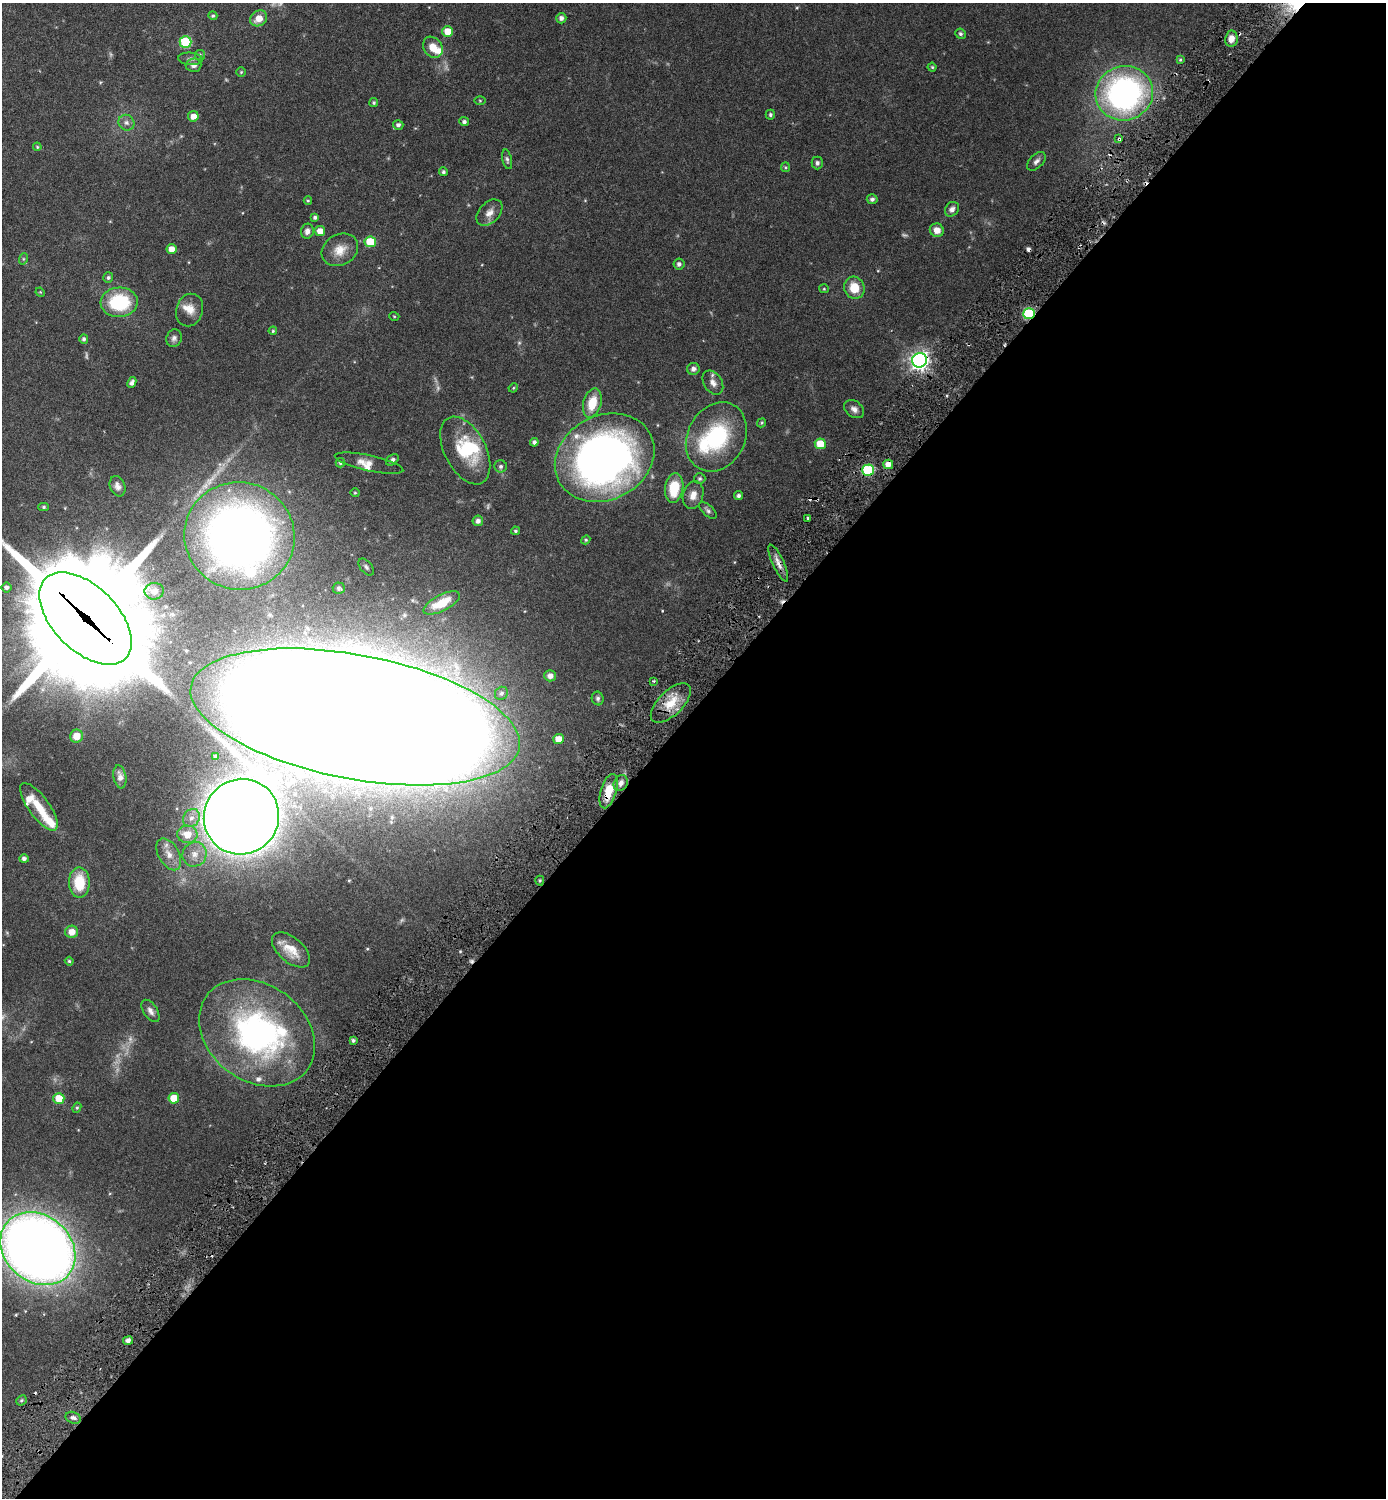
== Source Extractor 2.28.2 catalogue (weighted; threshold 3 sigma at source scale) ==
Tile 12 of 4 x 4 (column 4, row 3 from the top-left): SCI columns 4478-5861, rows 1525-3020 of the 6046 x 6043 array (HDU 1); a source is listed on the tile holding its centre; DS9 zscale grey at full resolution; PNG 1388 x 1500 px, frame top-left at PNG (2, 3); each listed source drawn as its Kron ellipse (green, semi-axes under 4 px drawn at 4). Shown black and unused: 53% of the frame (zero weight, under 3 of 6 exposures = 1% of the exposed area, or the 3 px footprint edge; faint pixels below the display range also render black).
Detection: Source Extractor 2.28.2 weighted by HDU 2 'WHT'; one run over the whole footprint, this tile lists its part. Background 0.0806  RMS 0.0037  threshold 0.015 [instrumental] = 3 sigma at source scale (4.09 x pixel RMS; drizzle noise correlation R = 1.36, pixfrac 0.8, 0.05/0.05 arcsec/px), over >= 5 px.
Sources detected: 148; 7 too faint to see at this stretch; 3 inside a brighter object's white glare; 2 cosmic-ray / hot-pixel residue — neither listed nor drawn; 10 inside a brighter listed object's ellipse — not listed separately; the other 126 listed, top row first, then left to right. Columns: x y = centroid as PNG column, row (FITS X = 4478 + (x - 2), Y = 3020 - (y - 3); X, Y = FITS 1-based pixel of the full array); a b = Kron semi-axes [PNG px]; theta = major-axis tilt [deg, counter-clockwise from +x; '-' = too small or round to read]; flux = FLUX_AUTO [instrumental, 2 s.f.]
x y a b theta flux
213 16 5 4 - 0.49
259 18 9 7 34 3.4
561 18 5 5 - 1.1
448 31 5 5 - 4.9
960 34 5 5 - 0.66
1231 39 8 6 81 2.4
185 42 6 6 - 18
433 47 11 9 -57 4.2
200 55 5 5 - 0.44
190 59 12 6 -5 0.99
1180 60 4 3 - 0.39
194 65 8 6 2 1.3
932 67 4 4 - 0.38
241 72 5 4 - 0.35
1124 93 29 27 18 86
480 100 5 3 - 0.3
374 103 4 4 - 0.47
770 115 5 4 - 0.49
193 116 5 5 - 2.5
464 122 5 4 - 0.86
126 123 8 7 - 1.2
398 125 5 5 - 0.82
1119 139 4 3 - 0.49
37 147 4 3 - 0.34
507 159 10 5 -77 0.71
1036 161 11 6 45 1.2
817 163 6 5 - 0.77
785 167 5 4 - 0.39
443 172 4 4 - 0.58
872 199 5 5 - 0.8
308 201 4 4 - 0.37
952 209 8 6 50 1.3
489 213 15 10 46 2.4
315 217 4 4 - 0.77
937 230 7 6 - 2.6
307 231 7 6 - 1.4
320 231 5 5 - 2.9
370 242 5 5 - 9.5
171 249 5 5 - 2.7
340 250 19 15 30 4.4
23 259 6 4 72 0.36
679 264 5 5 - 0.96
108 278 5 5 - 0.65
854 288 11 10 - 6.1
824 289 5 4 - 0.32
40 292 5 4 - 0.28
119 302 18 15 3 20
190 310 16 13 70 3.3
1029 314 6 5 - 23
394 316 5 3 - 0.26
273 331 4 3 - 0.34
174 338 9 7 67 1.1
84 339 5 4 - 0.68
919 360 7 7 - 150
693 369 6 6 - 1.3
132 382 6 4 63 0.97
713 383 13 9 -58 2
513 388 5 4 - 0.3
592 403 15 9 74 6.4
854 409 11 8 -36 1.5
762 423 5 4 - 0.38
716 437 36 29 62 26
534 442 4 4 - 0.85
820 444 5 5 - 6.5
465 450 37 20 -63 15
605 458 51 42 27 170
392 460 7 5 38 0.81
340 463 5 4 - 0.52
369 463 35 7 -12 3
888 464 5 4 - 3
501 466 6 6 - 0.75
868 470 6 5 - 22
700 479 6 5 - 0.53
117 486 10 7 -69 1.5
674 488 15 9 82 8.9
355 493 4 4 - 0.31
693 495 14 10 73 2.7
738 496 4 4 - 0.73
44 507 5 4 - 0.44
708 510 11 5 -42 0.83
808 518 3 3 - 0.83
478 521 5 5 - 1.1
515 531 4 3 - 0.42
239 536 55 53 -20 230
586 540 4 4 - 0.35
778 563 20 6 -65 2.1
366 567 10 5 -49 0.92
6 587 5 5 - 0.92
339 588 6 6 - 0.64
154 591 9 8 - 2
442 603 20 8 27 6.8
85 618 57 32 -45 13000
550 676 6 5 - 1.6
653 681 3 2 - 0.4
501 693 7 6 - 0.86
598 698 7 6 - 0.75
671 703 25 12 44 6.7
355 717 167 62 -11 3700
76 736 6 6 - 3.8
558 739 5 5 - 3.5
215 756 3 3 - 0.37
120 777 12 6 -80 1.6
621 783 8 6 59 1.5
609 791 18 8 74 6.9
39 807 28 10 -54 5.9
241 817 38 37 - 810
191 818 9 8 - 1.9
187 834 10 9 - 4.6
169 854 17 10 -60 3.4
194 854 12 12 - 3.4
24 859 5 4 - 0.93
540 881 5 4 - 0.48
79 883 15 10 -90 8.9
72 932 6 6 - 2.9
291 950 23 12 -40 5.1
69 961 4 4 - 0.42
150 1011 12 7 -57 1.4
257 1033 62 48 -36 80
353 1040 4 3 - 0.65
59 1098 5 5 - 7.2
174 1098 5 5 - 5.4
77 1108 5 4 - 0.43
38 1248 40 33 -40 430
128 1340 5 4 - 1.2
21 1400 5 4 - 0.45
73 1418 8 5 -18 0.9
Overlapping masked pixels (flux is a lower limit): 8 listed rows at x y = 1119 139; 1029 314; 919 360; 868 470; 778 563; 85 618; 355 717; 609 791
Isophote crosses this tile's border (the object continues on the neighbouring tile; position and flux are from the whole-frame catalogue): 4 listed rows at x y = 259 18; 85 618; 355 717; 38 1248